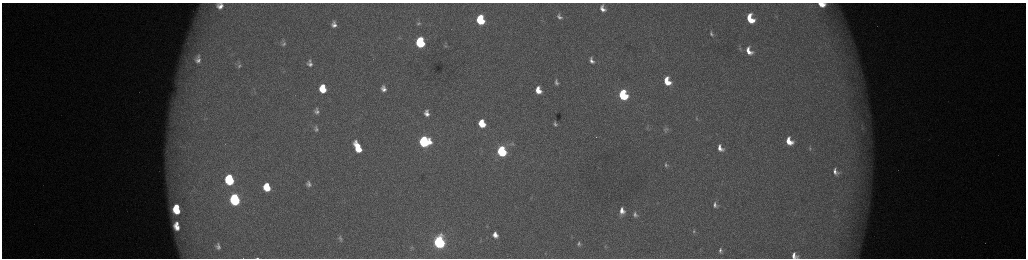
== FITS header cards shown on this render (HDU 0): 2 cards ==
NAXIS1  =                 2048 /fastest changing axis
NAXIS2  =                  512 /next to fastest changing axis

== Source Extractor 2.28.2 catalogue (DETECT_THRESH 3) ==
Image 2048 x 512 px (HDU 0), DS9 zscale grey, zoomed out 1/2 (1 PNG px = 2 x 2 image px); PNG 1028 x 260 px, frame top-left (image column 1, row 511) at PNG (2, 3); no overlay
Background 173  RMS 1.9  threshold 5.79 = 3 sigma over >= 5 px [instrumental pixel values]
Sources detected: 74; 4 cannot appear on this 1/2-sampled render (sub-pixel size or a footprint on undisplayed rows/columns) and are not listed; the other 70 listed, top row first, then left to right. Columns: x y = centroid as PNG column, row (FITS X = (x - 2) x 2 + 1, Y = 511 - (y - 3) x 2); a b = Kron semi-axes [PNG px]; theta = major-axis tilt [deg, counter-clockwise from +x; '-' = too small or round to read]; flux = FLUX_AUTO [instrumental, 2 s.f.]
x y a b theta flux
822 4 9 5 -9 5800
220 6 8 8 - 3800
603 9 7 4 -66 2600
559 16 8 5 -58 1700
776 17 5 2 - 410
750 19 9 6 -65 12000
480 20 7 5 -76 23000
419 23 6 5 - 760
334 24 9 6 -81 2700
711 34 9 5 -70 1400
399 38 6 4 1 640
420 42 7 6 - 39000
187 43 4 4 - 810
283 44 7 5 3 1100
445 46 7 4 -45 620
740 49 6 4 -64 690
749 51 10 7 -65 4900
198 56 10 8 -47 2900
198 60 15 10 -29 6300
592 60 9 6 -67 2100
310 61 6 5 - 950
310 64 8 6 -17 1900
239 66 7 4 51 790
667 81 7 5 -65 9800
556 82 9 6 -68 1600
323 89 8 6 -82 11000
383 89 8 6 -72 2700
538 90 8 6 -71 6100
623 95 7 5 -68 42000
316 109 7 5 87 1100
317 112 9 7 -13 2100
427 113 6 4 -79 2400
696 118 6 3 -88 440
482 123 6 5 - 12000
555 124 6 4 -69 1000
647 127 6 3 -88 470
863 128 4 2 - 410
316 129 12 8 -74 2400
665 129 8 6 -87 1200
789 141 9 6 -62 7200
424 142 7 6 - 59000
358 147 11 5 -65 10000
720 148 6 4 -63 2900
810 148 6 3 -80 560
502 151 7 5 -72 52000
666 165 8 5 -78 990
835 172 7 4 -68 1900
229 180 8 6 -79 36000
308 184 10 7 -87 2300
267 187 8 6 -77 12000
235 199 8 6 -78 62000
715 205 8 5 -76 1600
177 207 4 3 - 4300
177 210 7 5 -37 10000
622 211 10 7 85 4200
635 215 9 7 -73 1900
177 223 4 3 - 1200
177 227 7 4 -44 3800
694 231 7 4 85 670
495 235 6 4 -67 3000
340 238 4 3 - 660
481 240 4 2 - 290
439 242 7 5 -78 130000
579 244 6 5 - 1100
218 246 12 9 -74 2900
605 246 9 5 78 1200
412 247 5 4 - 500
720 250 7 4 -79 1300
794 256 7 6 - 2800
257 258 4 1 - 310
At the frame edge (FLAGS 8, measured only in part): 4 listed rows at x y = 822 4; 220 6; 794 256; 257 258
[4 sub-pixel or undisplayed-footprint detections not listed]